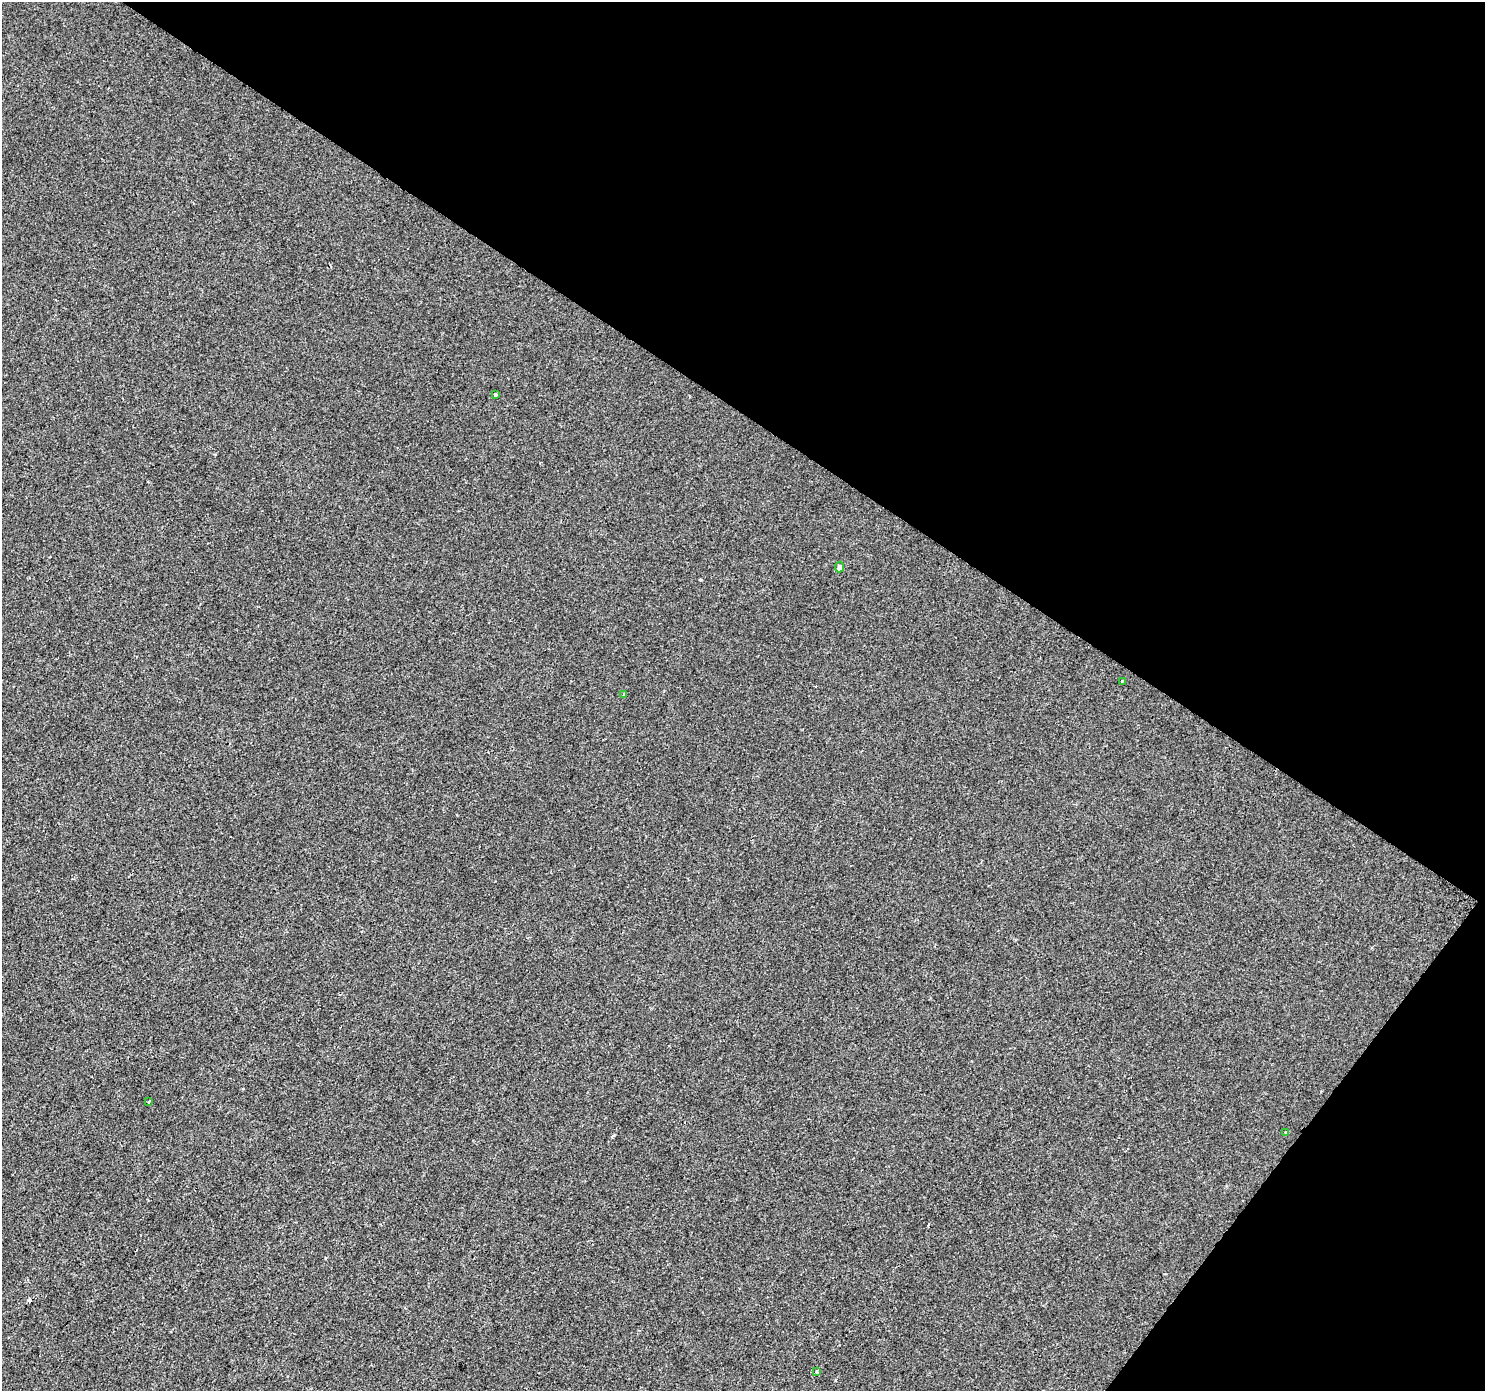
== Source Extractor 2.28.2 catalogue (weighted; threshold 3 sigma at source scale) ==
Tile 8 of 4 x 4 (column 4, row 2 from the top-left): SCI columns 4455-5937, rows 3029-4417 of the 5937 x 5990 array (HDU 1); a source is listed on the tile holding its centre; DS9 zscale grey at full resolution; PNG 1487 x 1393 px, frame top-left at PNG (2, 2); each listed source drawn as its Kron ellipse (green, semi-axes under 4 px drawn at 4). Shown black and unused: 35% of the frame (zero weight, under 2 of 3 exposures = <1% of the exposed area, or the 3 px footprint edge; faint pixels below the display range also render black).
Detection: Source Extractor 2.28.2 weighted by HDU 2 'WHT'; one run over the whole footprint, this tile lists its part. Background -4.90e-04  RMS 0.0041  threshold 0.0185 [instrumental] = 3 sigma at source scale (4.5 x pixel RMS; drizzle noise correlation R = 1.50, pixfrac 1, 0.0396/0.0396 arcsec/px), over >= 5 px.
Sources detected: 8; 1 cosmic-ray / hot-pixel residue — neither listed nor drawn; the other 7 listed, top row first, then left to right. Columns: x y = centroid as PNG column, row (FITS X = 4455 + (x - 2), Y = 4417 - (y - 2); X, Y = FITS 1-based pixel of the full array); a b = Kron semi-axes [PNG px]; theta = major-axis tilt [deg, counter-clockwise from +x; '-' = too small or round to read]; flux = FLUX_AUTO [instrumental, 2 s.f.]
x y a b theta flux
495 395 3 3 - 0.76
840 567 5 4 - 1.6
1122 682 3 3 - 1.2
624 695 3 2 - 0.62
149 1101 3 3 - 0.4
1285 1132 3 3 - 1.9
817 1372 3 3 - 2.1